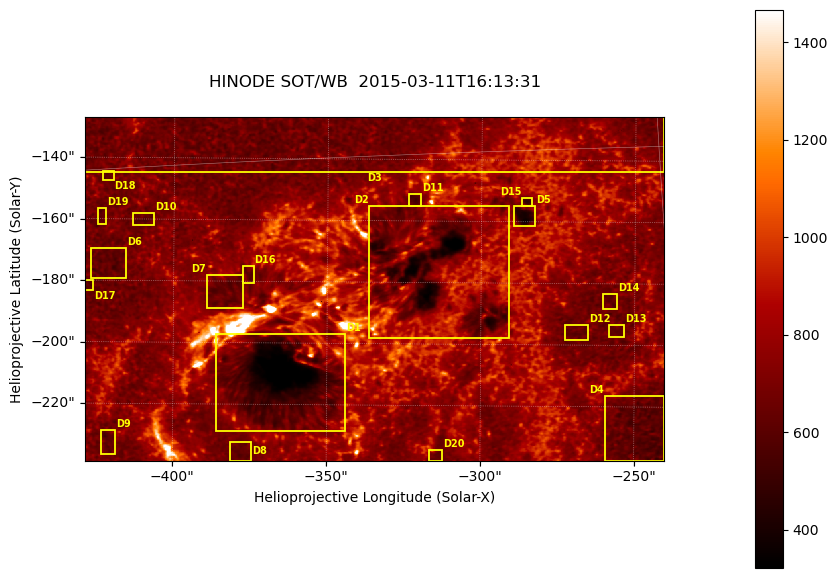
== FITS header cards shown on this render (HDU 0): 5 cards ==
TELESCOP= 'HINODE'
INSTRUME= 'SOT/WB'
DATE_OBS= '2015-03-11T16:13:31.816'
CTYPE1  = 'Solar-X'
CTYPE2  = 'Solar-Y'

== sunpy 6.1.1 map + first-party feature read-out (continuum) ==
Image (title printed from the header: HINODE SOT/WB  2015-03-11T16:13:31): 864 x 512 px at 0.218 arcsec/px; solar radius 966 arcsec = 4431 px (partial field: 0.7% of the solar disc is inside the frame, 100% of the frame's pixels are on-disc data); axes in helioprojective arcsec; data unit not stated in the header (colour bar unlabelled)
Orientation: roll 0.412 deg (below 1 deg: not rotated)
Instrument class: CONTINUUM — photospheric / low-chromospheric filtergram (Ca II H line): granulation and sunspots, dark-feature search
Dark features (sunspots / pores): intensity divided by the frame's on-disc median (partial field: no limb-darkening profile); reference = the frame's on-disc median (the 8%-of-disc-diameter window exceeds this field); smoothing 3 px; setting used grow <= 0.84, no closing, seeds <= 0.84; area >= 110 px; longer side >= 6 px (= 1.3 arcsec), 3 px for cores <= 0.7; partial field; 20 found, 20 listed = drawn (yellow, D1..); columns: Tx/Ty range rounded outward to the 1 arcsec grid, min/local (2 s.f., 1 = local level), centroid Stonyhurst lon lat
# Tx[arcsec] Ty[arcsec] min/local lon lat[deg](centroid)
D1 -386..-343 -229..-197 0.36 -24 -19
D2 -337..-290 -199..-155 0.39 -20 -17
D3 -429..-240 -145..-125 0.49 -23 -14
D4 -260..-240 -238..-216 0.67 -16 -21
D5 -290..-282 -162..-154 0.5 -18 -16
D6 -427..-415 -180..-169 0.69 -27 -17
D7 -390..-377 -189..-178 0.74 -24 -17
D8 -382..-374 -239..-232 0.77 -25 -21
D9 -424..-418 -237..-228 0.7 -28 -20
D10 -414..-406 -162..-158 0.74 -26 -16
D11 -324..-319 -156..-151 0.7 -20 -16
D12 -273..-265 -199..-193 0.77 -17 -19
D13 -259..-253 -198..-193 0.79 -16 -19
D14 -261..-255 -189..-183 0.76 -16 -18
D15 -287..-283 -155..-152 0.63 -18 -16
D16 -378..-374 -181..-175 0.78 -24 -17
D17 -429..-426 -184..-180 0.76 -27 -17
D18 -424..-419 -148..-144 0.76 -27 -15
D19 -425..-422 -162..-156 0.75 -27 -16
D20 -317..-312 -238..-234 0.81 -20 -21